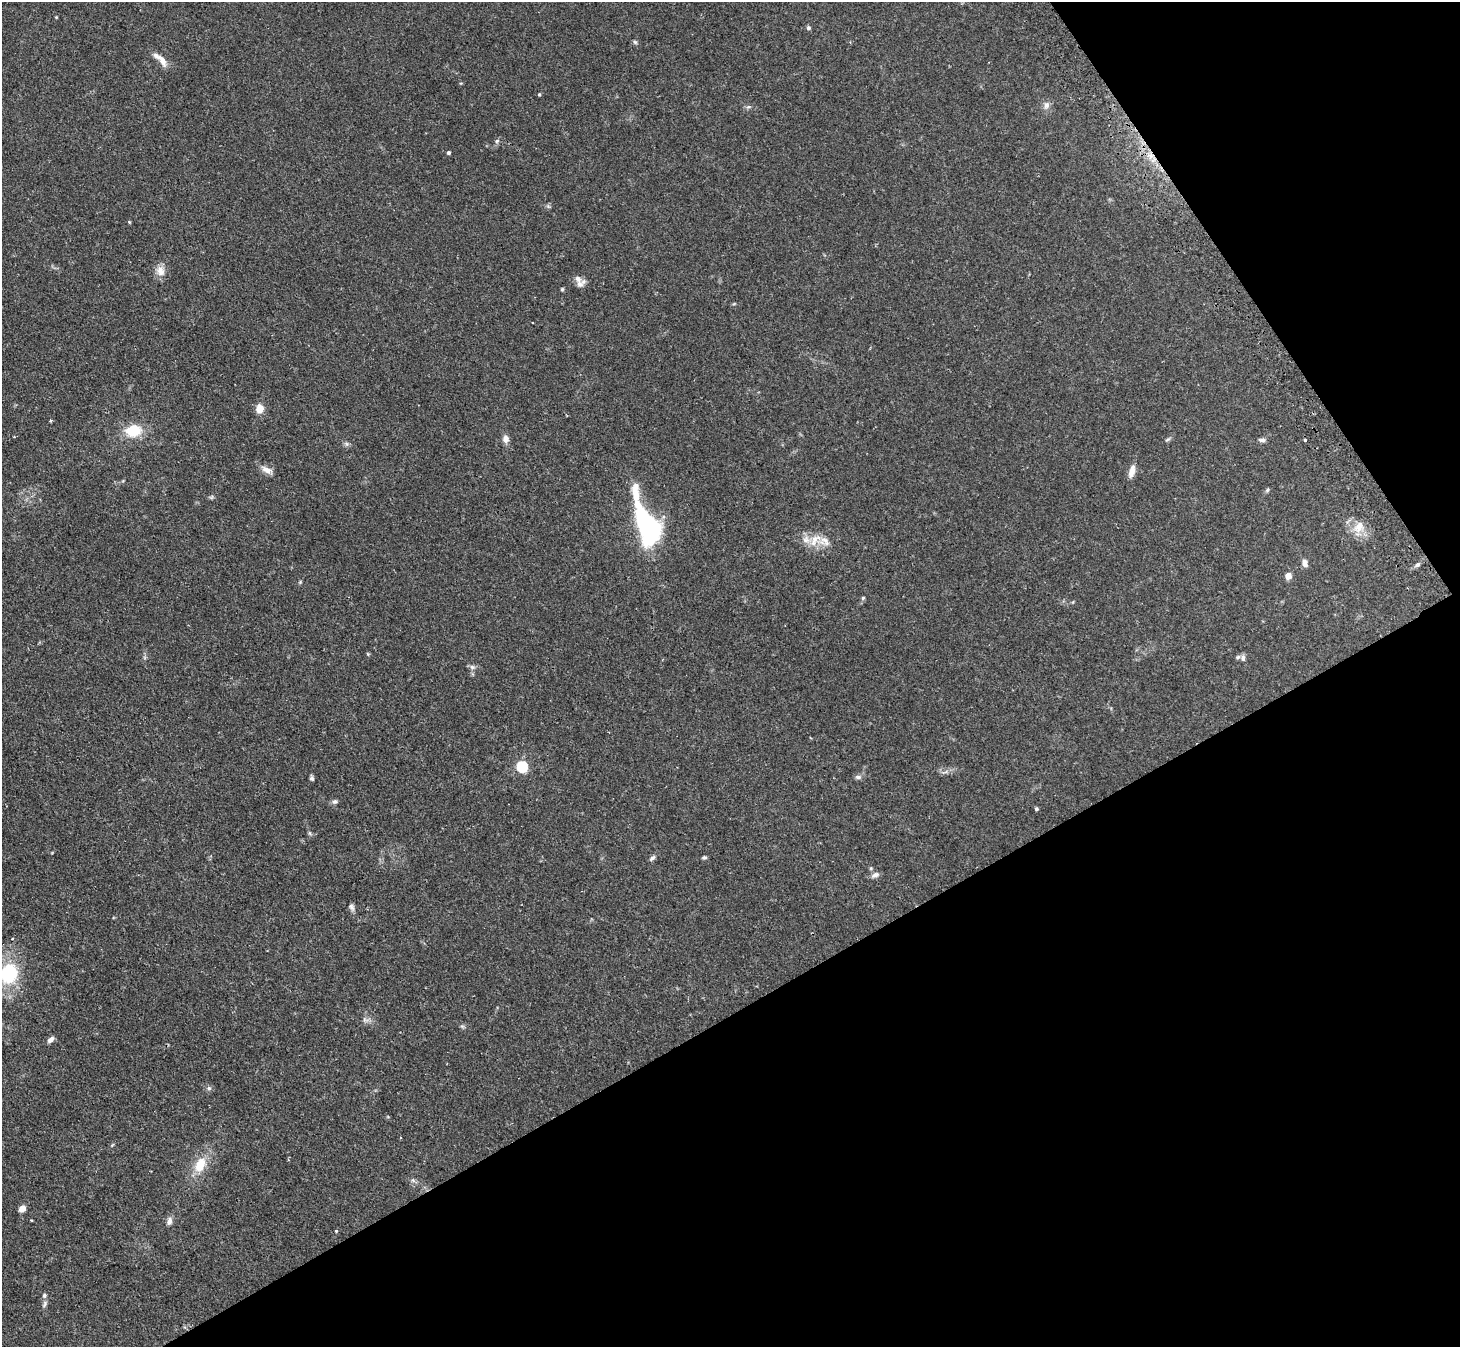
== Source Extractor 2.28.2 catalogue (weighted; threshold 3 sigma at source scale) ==
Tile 12 of 4 x 4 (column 4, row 3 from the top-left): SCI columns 4406-5863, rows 1517-2861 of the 5894 x 5862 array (HDU 1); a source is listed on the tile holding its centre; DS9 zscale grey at full resolution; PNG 1462 x 1349 px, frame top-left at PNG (2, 2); no overlay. Shown black and unused: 31% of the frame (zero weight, under 2 of 3 exposures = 3% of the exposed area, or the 3 px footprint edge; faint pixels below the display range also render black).
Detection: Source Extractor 2.28.2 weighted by HDU 2 'WHT'; one run over the whole footprint, this tile lists its part. Background 0.0965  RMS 0.0064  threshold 0.0288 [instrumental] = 3 sigma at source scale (4.5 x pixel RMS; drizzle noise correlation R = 1.50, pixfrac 1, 0.05/0.05 arcsec/px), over >= 5 px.
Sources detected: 63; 5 inside a brighter listed object's ellipse — not listed separately; the other 58 listed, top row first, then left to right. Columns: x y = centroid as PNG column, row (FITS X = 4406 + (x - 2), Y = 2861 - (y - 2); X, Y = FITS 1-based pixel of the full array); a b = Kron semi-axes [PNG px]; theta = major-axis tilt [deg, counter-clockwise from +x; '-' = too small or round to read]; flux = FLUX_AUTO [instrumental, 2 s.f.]
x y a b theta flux
56 17 3 3 - 0.46
808 28 5 5 - 1.2
635 42 6 4 -44 0.92
161 59 23 7 -45 6.1
539 94 4 3 - 0.68
1046 105 11 8 80 2.9
748 107 6 4 18 1
497 141 6 5 - 1.2
448 153 4 4 - 1.2
1151 156 8 6 45 3.1
129 222 4 3 - 0.55
160 271 15 11 -64 5.2
578 278 13 8 -51 3.5
562 289 4 4 - 0.77
260 408 7 7 - 8.1
51 420 4 3 - 0.72
133 431 17 12 7 18
506 439 9 8 - 3.1
1167 439 8 3 19 0.97
1262 440 9 5 -1 1.7
1304 440 3 3 - 1.8
347 444 7 4 -89 1.1
267 470 14 7 -27 4.4
1132 471 15 7 76 5.1
1267 490 6 5 - 0.99
211 497 6 5 - 0.94
646 524 42 19 -65 95
1359 526 15 9 48 7.6
815 540 22 10 53 7.5
1305 563 8 6 -75 3.2
1417 564 7 5 45 1.6
1288 576 5 4 - 9.1
863 598 5 4 - 0.81
368 654 5 4 - 0.61
1243 658 8 6 85 1.8
472 667 7 5 -44 1.6
522 766 5 5 - 60
858 777 9 6 -7 1.7
312 778 6 4 -78 1.3
335 801 7 6 - 1.5
1036 809 4 4 - 1
309 833 6 4 -70 0.94
704 857 5 4 - 1.1
652 858 9 5 44 1.6
875 875 11 7 23 2.4
352 907 10 6 -67 1.8
9 973 18 15 71 39
365 1020 9 7 -34 2.1
462 1026 7 4 -18 0.95
51 1040 8 5 42 2.8
209 1088 6 6 - 1.4
200 1165 21 13 64 13
22 1208 5 4 - 10
31 1220 3 3 - 0.47
169 1221 9 6 77 2.7
336 1231 3 3 - 1
44 1295 6 6 - 1.4
44 1304 11 5 64 1.6
Overlapping masked pixels (flux is a lower limit): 1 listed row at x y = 1151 156
Isophote crosses this tile's border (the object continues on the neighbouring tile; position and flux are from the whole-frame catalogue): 1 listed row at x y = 9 973